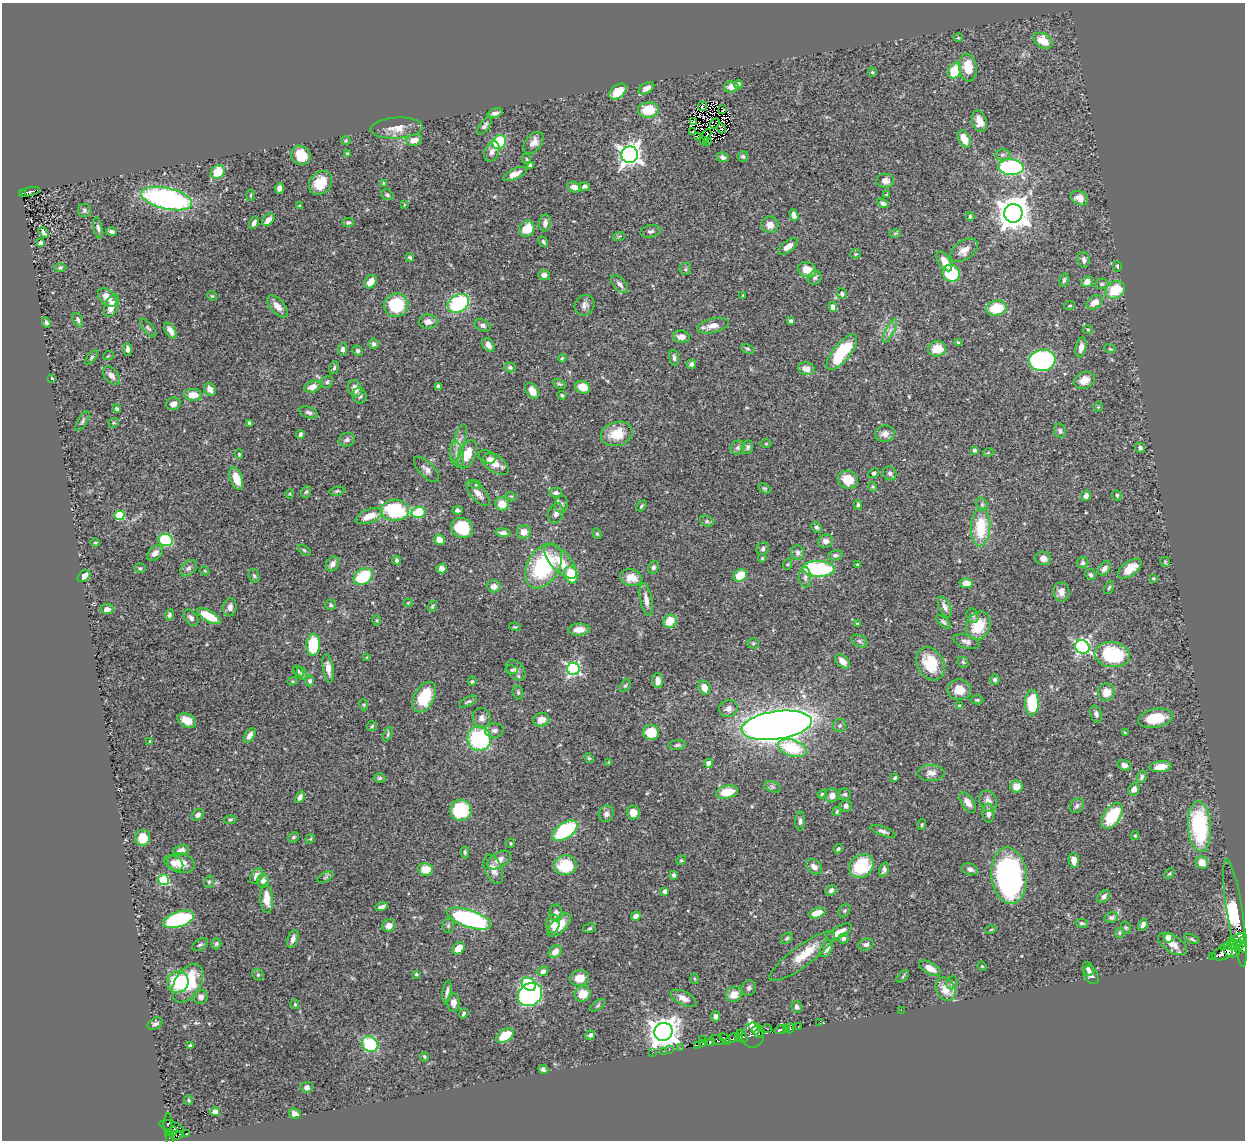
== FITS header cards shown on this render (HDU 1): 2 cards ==
NAXIS1  =                 1243
NAXIS2  =                 1138

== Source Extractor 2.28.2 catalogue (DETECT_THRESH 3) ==
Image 1243 x 1138 px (HDU 1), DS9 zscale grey, 1 PNG px = 1 image px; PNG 1247 x 1142 px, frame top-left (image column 1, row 1138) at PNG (2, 3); each listed source drawn as its Kron ellipse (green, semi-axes under 4 px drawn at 4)
Background 0.469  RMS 0.022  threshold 0.0668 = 3 sigma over >= 5 px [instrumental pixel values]
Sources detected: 500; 5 with non-positive FLUX_AUTO (blend fragments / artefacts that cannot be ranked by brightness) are neither listed nor drawn; the other 495 listed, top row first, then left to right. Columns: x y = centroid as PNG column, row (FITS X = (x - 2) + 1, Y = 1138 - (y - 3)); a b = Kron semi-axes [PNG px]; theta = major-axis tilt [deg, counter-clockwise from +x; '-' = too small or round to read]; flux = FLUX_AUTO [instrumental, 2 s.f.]
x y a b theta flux
958 38 5 3 - 1.3
1043 41 10 7 -30 26
968 68 14 9 -84 28
955 71 8 6 62 50
872 72 4 4 - 1.6
738 84 5 4 - 5.2
731 87 7 5 4 8.6
646 88 8 5 32 10
618 92 10 6 40 26
702 106 5 4 - 0.85
723 109 3 3 - 2
648 110 10 7 2 42
495 113 8 4 17 4.9
979 121 11 7 -74 16
694 122 3 2 - 2.3
715 124 5 2 - 0.29
485 126 11 4 54 4.2
397 128 26 10 4 18
721 128 5 2 - 0.88
692 132 3 2 - 3.9
707 135 6 3 68 0.5
697 137 2 2 - 1.2
964 139 9 5 -63 22
346 140 5 4 - 1.7
414 140 8 5 22 11
704 140 2 2 - 1
707 141 2 2 - 3.3
499 142 7 6 - 93
534 143 12 8 51 11
492 151 10 7 65 7.5
347 153 4 3 - 1.7
301 155 10 9 - 27
630 155 8 8 - 930
1002 155 7 5 1 3.7
743 156 5 5 - 2.8
723 157 6 4 -23 4.1
526 159 5 3 - 1.5
530 165 4 4 - 2
1011 167 12 8 -3 220
218 172 8 6 43 35
515 174 13 5 24 12
885 181 9 7 -4 7.6
321 183 13 10 49 29
384 183 4 4 - 2.2
585 186 5 4 - 3.7
574 187 7 5 -16 9.9
279 188 5 5 - 7.4
30 192 10 4 12 21
22 193 3 3 - 16
886 194 3 2 - 1.7
251 195 5 3 - 1.5
387 195 6 5 - 3.4
1079 198 9 6 -25 10
167 199 26 10 -13 340
883 203 6 4 -35 4.4
404 205 4 2 - 1.1
300 206 4 3 - 1.8
84 210 7 6 - 3.9
1013 213 9 9 - 2600
794 215 6 4 -69 7.5
970 216 4 3 - 2.4
268 220 7 4 46 8.9
348 222 6 4 1 2.7
254 223 7 4 62 5.8
545 223 8 5 82 6.2
770 225 8 8 - 12
98 228 11 4 -78 4
527 229 8 7 - 30
650 231 10 6 11 4.1
44 232 6 3 -55 3.9
112 232 5 4 - 3.8
895 234 6 4 2 2
619 236 6 3 19 1.7
543 242 6 4 -58 2.6
40 243 4 4 - 4.2
788 246 11 5 37 10
964 250 15 9 36 13
856 254 5 4 - 1.9
410 258 4 3 - 2.3
1084 260 8 6 -82 5.6
944 261 11 6 -58 16
1117 266 5 4 - 2.3
60 268 6 4 1 2
685 269 6 5 - 2.7
807 270 9 7 -22 19
951 273 9 8 - 74
544 275 5 5 - 5.9
815 278 7 6 - 4.1
1064 280 7 4 75 2.2
371 282 7 5 54 17
1087 282 6 5 - 9.9
620 284 11 6 -47 7.4
1102 284 7 5 2 3.1
1115 290 10 8 33 44
842 294 5 5 - 3.1
743 295 3 2 - 1.2
212 296 5 4 - 1.4
107 297 11 7 -43 16
1095 302 9 6 32 14
458 303 11 8 31 140
396 305 12 11 - 72
584 305 11 9 53 7.1
112 306 12 6 67 19
277 306 13 7 -47 11
1070 306 5 3 - 1.5
833 307 5 4 - 8.6
996 308 10 7 10 49
78 320 7 5 -67 3.7
791 321 4 4 - 3
46 322 5 4 - 3.1
428 322 9 7 -2 9.3
483 325 8 5 -22 4.7
713 326 16 7 13 15
148 328 11 5 -49 3.6
1088 330 4 4 - 1.5
170 331 9 5 -57 7.1
890 331 13 3 65 5.6
681 337 9 6 -7 10
959 343 4 3 - 3.2
373 344 5 5 - 3.7
488 345 7 5 -58 9.5
1081 347 10 5 77 9.2
127 349 6 4 -88 5.4
343 349 6 4 84 4.3
747 349 7 4 -27 2.5
937 349 9 7 7 26
1110 349 6 3 -18 1.6
357 351 5 5 - 2.8
842 352 22 8 51 84
108 356 5 3 - 1.3
92 357 9 3 50 2.1
562 358 4 3 - 1.6
674 358 8 5 -83 3.9
1042 360 13 10 11 270
691 364 5 4 - 4.9
510 367 5 5 - 3.5
334 368 6 4 72 2.6
806 369 8 6 -10 11
111 376 10 6 -48 9.3
52 378 4 3 - 1.2
1084 380 11 8 23 17
327 382 6 5 - 2.7
559 384 7 4 -25 2.3
438 386 4 3 - 2.8
312 387 8 5 20 10
582 387 7 6 - 23
355 388 9 7 -74 11
210 389 7 5 -56 8.8
532 391 9 6 -57 15
193 395 8 6 -2 17
562 395 4 3 - 1.9
359 396 8 7 - 4.7
173 404 7 6 - 8.3
1098 407 5 5 - 1.8
117 409 4 3 - 2.8
309 412 10 5 -19 4.5
82 421 11 4 59 3.4
114 423 5 5 - 2
249 423 4 3 - 2.5
1060 431 7 5 -69 3.3
300 434 4 3 - 4
617 434 16 12 14 31
885 434 10 8 9 7.7
347 440 8 7 - 4.8
458 443 20 6 72 11
766 444 6 4 0 1.5
747 447 7 5 74 3.2
738 448 7 6 - 4
1140 448 5 5 - 3.7
974 450 4 4 - 3.1
988 453 5 3 - 1.2
239 454 5 4 - 1.6
467 454 15 8 64 29
457 455 13 6 -81 8.2
489 459 6 5 - 5.1
494 463 17 8 -37 19
427 469 16 7 -45 7.4
874 473 5 4 - 3.2
890 473 7 6 - 3.6
236 478 11 6 -72 21
848 480 10 9 - 30
476 485 5 3 - 1.5
873 487 5 3 - 1.7
765 488 7 4 -30 2
337 491 7 4 9 2.6
306 492 6 4 69 2.6
478 493 16 7 -49 10
556 493 6 4 0 4.7
290 494 5 3 - 1.4
1117 495 5 5 - 3.2
511 496 6 3 -17 1.7
1086 496 5 5 - 7.2
502 504 7 6 - 21
561 504 8 6 81 4.6
982 504 7 5 -71 3
858 505 5 4 - 2.8
641 506 6 4 50 2
395 510 14 10 1 110
457 510 5 4 - 3.3
418 512 7 5 12 46
556 513 10 7 71 6.5
119 515 5 4 - 71
369 516 14 6 21 21
707 521 7 5 -22 3.6
816 527 6 4 -44 3.1
981 527 19 9 87 59
462 528 11 10 - 59
524 532 7 6 - 12
503 533 7 4 -6 5.6
597 534 5 4 - 1.9
166 540 7 6 - 100
440 540 6 5 - 14
826 541 7 6 - 7.1
95 543 5 3 - 1.5
763 549 7 6 - 3.5
304 550 7 3 -36 2.1
155 553 9 6 43 9
798 553 7 6 - 4.1
835 555 7 5 14 3.5
762 558 4 3 - 1.5
1043 558 8 6 -14 8.7
397 560 4 4 - 4.1
561 562 21 10 -47 30
1165 562 5 4 - 1.7
1083 563 6 5 - 3.3
332 564 8 6 55 7.9
788 564 6 4 71 1.8
857 565 3 3 - 1.7
543 566 24 16 59 140
653 567 7 5 74 4.3
140 568 6 4 -1 2.2
188 568 9 6 44 5.4
1104 568 8 5 51 5.9
442 569 5 4 - 11
818 569 16 8 -3 140
1130 569 14 7 36 23
205 571 4 3 - 1.4
571 575 9 6 -76 46
740 575 7 6 - 31
1090 575 5 5 - 3.4
84 576 7 5 41 9.2
254 576 7 5 -71 2.8
363 576 10 7 34 74
805 577 10 6 -86 5.8
631 578 11 8 -14 21
1153 578 4 4 - 1.5
966 583 6 5 - 13
494 586 7 6 - 9.6
1109 587 7 4 63 2.2
1061 592 9 8 - 8.5
646 600 17 6 -80 11
408 603 4 4 - 1.4
331 605 5 5 - 2.8
432 606 6 4 68 2
230 607 9 7 79 7.5
945 607 11 5 -66 6.4
107 609 6 5 - 8.5
169 615 6 4 79 3.1
973 615 7 5 -66 3.2
209 616 13 5 -30 44
191 618 9 6 -52 4.9
376 620 5 3 - 1.5
670 621 7 6 - 27
943 622 9 4 -42 3
857 624 4 3 - 2.2
978 626 14 11 66 43
515 627 6 4 -9 1.9
579 630 11 6 4 16
859 641 8 5 -27 3.7
966 642 13 6 -18 6.3
753 643 5 5 - 1.9
313 645 11 7 86 66
1082 647 7 6 - 280
1112 655 18 12 -8 100
367 657 4 3 - 1.3
842 661 9 5 -41 12
963 662 6 4 -46 2.1
930 664 17 13 -62 50
328 668 14 5 -81 12
573 669 6 6 - 300
512 670 6 4 -11 2
516 670 11 7 -48 5.9
298 671 6 4 -49 2
302 674 7 4 -61 2.8
995 680 5 5 - 3.4
292 681 5 4 - 1.9
310 681 5 4 - 3.1
472 681 5 4 - 1.8
658 681 7 5 -83 7.4
625 686 7 4 53 2.2
704 688 7 5 -74 15
959 690 12 10 -3 20
1106 692 9 8 - 18
518 693 7 5 -75 2.6
424 697 16 10 62 61
977 700 6 4 -1 2.5
468 702 10 4 27 2.8
1032 703 13 7 90 73
364 705 6 3 -72 1.6
959 705 4 4 - 1.6
728 708 9 8 - 7.9
1096 714 9 5 -72 4.4
481 718 10 9 - 9.1
1155 718 17 9 10 39
187 720 10 6 -25 19
541 720 8 7 - 12
777 725 35 14 8 2200
840 725 7 6 - 3.5
372 726 5 5 - 2.1
494 730 9 7 5 5.9
651 732 8 7 - 40
1125 733 4 3 - 1.7
388 734 7 4 66 2.3
250 735 8 4 57 6.7
479 739 12 12 - 150
150 741 4 3 - 1.1
677 745 9 5 6 3.4
792 748 15 8 -17 65
589 758 5 4 - 1.8
609 763 4 3 - 1.7
709 763 4 4 - 13
1124 765 7 5 -18 6.1
1160 767 11 5 7 15
931 773 13 8 1 9.2
1142 777 6 4 70 3.4
380 778 6 4 1 2.5
895 778 4 3 - 2.3
1016 786 6 6 - 18
772 787 9 5 -19 3.6
1134 789 6 5 - 9.1
727 792 11 6 14 34
822 794 4 3 - 1.8
845 794 6 5 - 3.2
832 795 7 7 - 9.2
300 797 6 4 62 5.5
988 801 11 8 -68 9.8
968 802 12 6 -56 12
846 806 6 5 - 4.9
1077 806 8 6 53 4.1
461 810 11 10 - 79
633 812 7 6 - 15
837 812 5 3 - 2.2
988 813 9 5 -88 7
606 814 8 7 - 6.2
198 815 6 5 - 5.6
1112 816 14 8 54 61
230 820 6 4 4 2
800 821 9 4 87 4.1
922 825 5 3 - 1.7
1199 827 25 11 -86 130
565 831 14 7 34 140
883 831 13 4 -21 4.7
1135 836 4 4 - 1.9
294 837 6 5 - 2.8
143 838 8 7 - 22
310 839 5 4 - 1.6
510 843 4 4 - 1.5
838 849 5 4 - 2.4
181 850 8 5 11 6.2
465 852 6 4 -82 2.4
499 860 13 7 32 13
681 860 5 4 - 1.9
1074 860 7 5 -84 13
174 863 10 7 -28 8
181 863 14 9 -11 24
1202 863 6 6 - 17
565 865 11 10 - 57
861 866 13 11 38 62
814 867 9 6 -38 7.8
426 869 7 6 - 22
493 869 16 8 -67 14
970 869 8 5 -21 6
884 870 7 4 75 4.4
1169 873 6 4 43 1.9
674 875 4 3 - 3
1009 875 28 17 -84 360
257 876 8 5 56 9.7
326 877 9 4 27 2.5
164 880 5 5 - 100
263 881 7 6 - 5.5
209 882 6 5 - 2.4
831 890 6 5 - 4.8
665 891 4 4 - 6.5
1104 896 7 5 44 5
267 899 14 6 -87 21
382 907 6 3 14 4.7
845 911 7 5 55 2.5
556 913 8 6 87 6.9
817 913 8 5 18 20
1235 913 54 8 -81 27
636 916 5 4 - 6.5
1111 917 7 5 12 4.1
179 919 16 7 18 180
469 919 23 8 -19 240
1082 923 6 4 -11 2.5
553 924 9 6 83 14
559 925 15 7 45 24
1143 925 6 4 68 4.7
389 926 6 6 - 11
448 926 7 5 89 3.2
590 928 6 4 16 2.4
1126 928 6 4 -62 2.1
991 929 5 3 - 1.4
839 932 15 5 30 13
1119 933 5 4 - 1.9
787 938 6 4 45 2.4
843 938 5 5 - 4.4
1168 938 5 4 - 38
293 939 9 5 72 7.5
1192 939 8 4 -24 2.6
1238 940 9 5 29 320
1231 941 4 3 - 20
1241 943 8 3 55 140
216 944 6 5 - 2.6
866 944 8 6 17 4.4
1173 944 16 8 -32 15
200 945 8 5 29 3.4
1232 945 11 3 13 110
1244 947 5 2 - 120
459 948 7 5 46 20
826 949 9 5 59 8
1232 951 8 6 -13 340
555 952 7 5 41 10
1223 953 11 6 23 430
802 956 40 10 36 33
1212 957 4 3 - 29
982 966 5 4 - 1.3
930 968 12 5 -30 17
1088 969 7 5 -71 4.1
543 971 5 4 - 4.9
416 974 4 3 - 1.9
258 975 6 5 - 2.7
1091 975 10 6 -60 5.8
903 976 7 4 45 2
579 978 9 8 - 18
695 979 5 3 - 1.3
178 982 11 10 - 62
188 983 21 13 58 87
952 983 7 5 67 2.8
529 984 8 6 -38 110
749 988 8 7 - 3.7
945 989 12 9 -65 23
447 992 12 3 82 5
583 994 8 7 - 20
734 994 8 7 - 15
530 995 13 11 37 370
201 997 7 7 - 6
684 998 14 6 -26 10
454 1002 9 6 -89 7.5
295 1004 5 4 - 1.9
598 1005 8 4 37 2.8
797 1007 6 5 - 5.8
901 1010 2 2 - 55
464 1013 5 4 - 2.8
716 1016 5 4 - 4.4
820 1023 2 2 - 0.95
155 1024 8 5 30 4.4
798 1027 3 2 - 23
786 1028 3 3 - 100
790 1028 5 3 - 130
767 1029 5 2 - 21
756 1030 4 3 - 32
781 1030 7 3 15 150
663 1032 9 9 - 1900
759 1033 5 2 - 29
590 1035 5 4 - 3.7
753 1035 12 11 - 79
505 1036 10 6 35 39
742 1036 7 3 -58 46
739 1037 3 2 - 7.6
733 1038 7 3 28 110
725 1039 6 3 -48 88
703 1040 3 2 - 1.9
717 1040 8 3 -25 130
711 1042 4 3 - 5.1
370 1044 8 7 - 92
703 1044 3 2 - 15
697 1045 3 2 - 20
190 1046 4 3 - 2.6
681 1048 3 2 - 1.9
669 1050 2 2 - 5.9
663 1051 3 2 - 10
652 1053 2 2 - 2.6
424 1057 5 4 - 1.8
543 1069 5 4 - 3.4
307 1087 6 5 - 4.7
189 1100 5 4 - 2
215 1112 5 4 - 7.7
295 1114 6 5 - 7.9
168 1124 11 4 89 20
172 1126 12 5 -15 57
173 1131 5 4 - 89
186 1134 4 3 - 38
176 1135 6 3 5 12
170 1137 7 4 -86 120
At the frame edge (FLAGS 8, measured only in part): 1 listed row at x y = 1244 947
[5 non-positive-flux detections neither listed nor drawn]